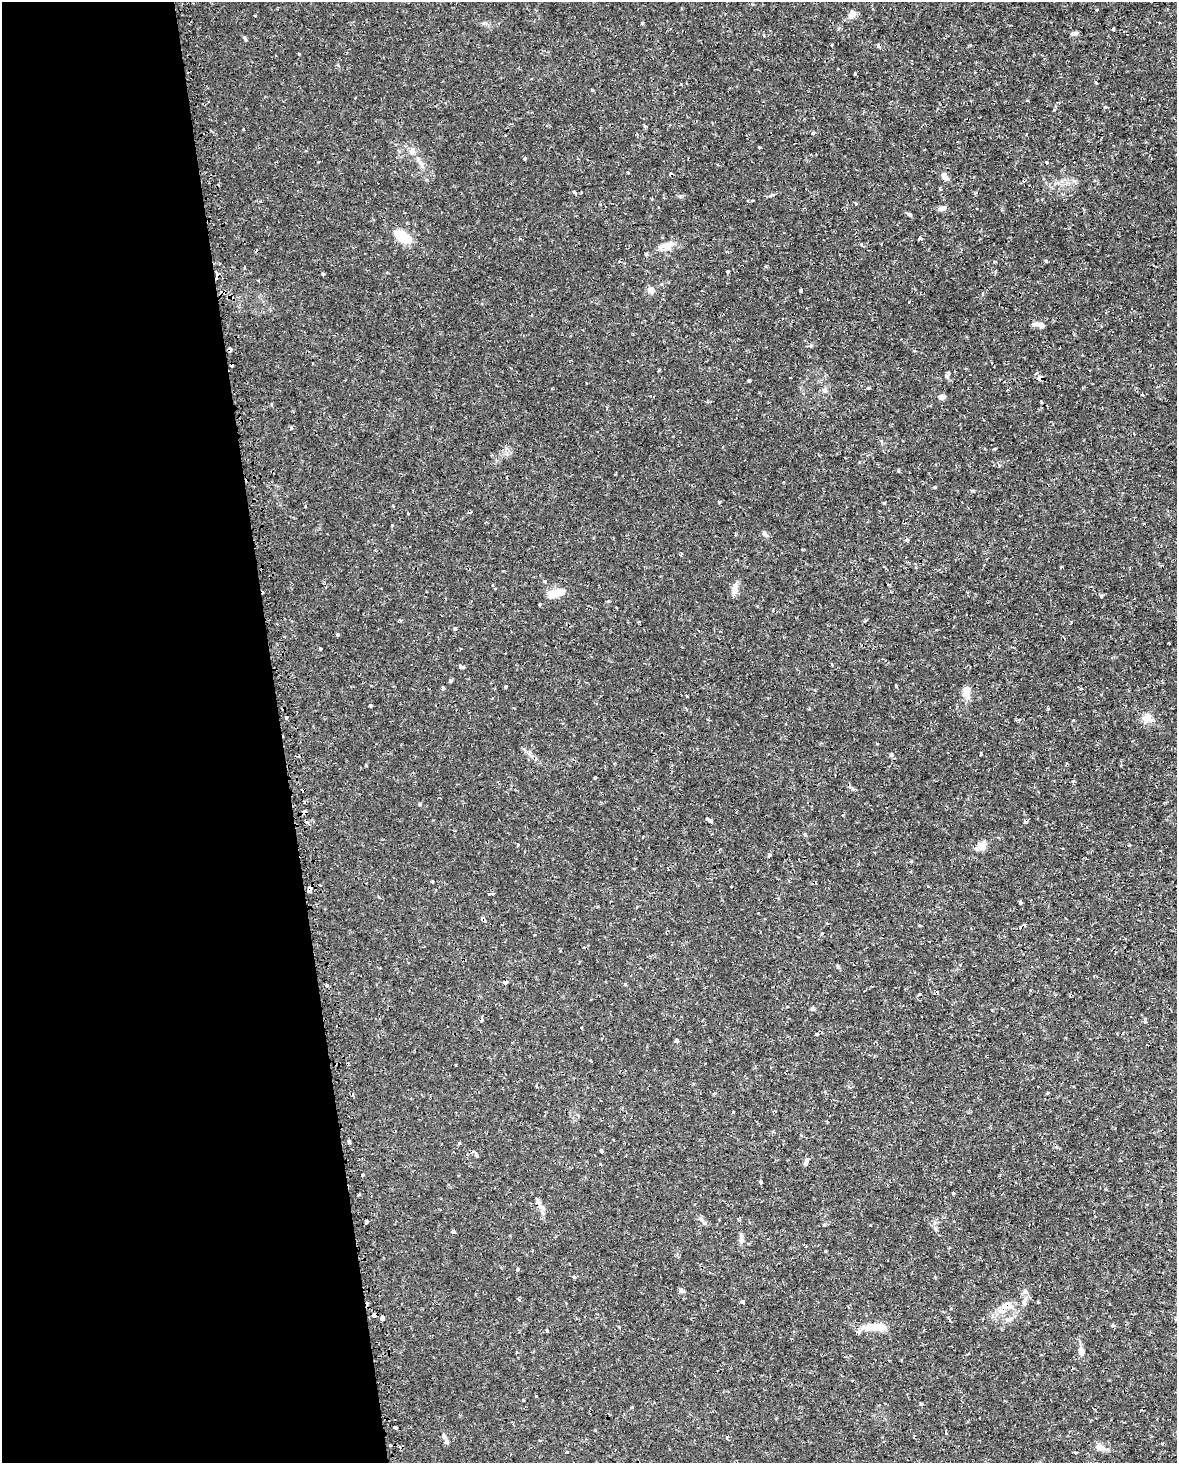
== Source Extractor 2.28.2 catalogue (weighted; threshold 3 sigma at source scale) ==
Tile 5 of 4 x 3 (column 1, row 2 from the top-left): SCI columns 20-1194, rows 1542-3002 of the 4740 x 4499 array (HDU 1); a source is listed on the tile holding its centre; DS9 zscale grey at full resolution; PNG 1179 x 1465 px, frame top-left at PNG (2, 2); no overlay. Shown black and unused: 24% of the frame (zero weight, under 2 of 3 exposures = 3% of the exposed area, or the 3 px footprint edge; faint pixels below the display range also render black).
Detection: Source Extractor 2.28.2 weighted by HDU 2 'WHT'; one run over the whole footprint, this tile lists its part. Background 0.0102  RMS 0.0013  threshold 0.0058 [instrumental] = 3 sigma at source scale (4.5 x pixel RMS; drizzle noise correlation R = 1.50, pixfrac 1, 0.0396/0.0396 arcsec/px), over >= 5 px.
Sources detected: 159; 25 cosmic-ray / hot-pixel residue — not listed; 2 inside a brighter listed object's ellipse — not listed separately; the other 132 listed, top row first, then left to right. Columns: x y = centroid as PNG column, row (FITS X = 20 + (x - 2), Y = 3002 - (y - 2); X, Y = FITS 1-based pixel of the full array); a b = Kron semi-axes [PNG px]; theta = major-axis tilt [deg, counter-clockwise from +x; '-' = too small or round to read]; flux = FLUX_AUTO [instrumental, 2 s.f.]
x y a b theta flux
1151 2 3 3 - 0.23
852 13 9 7 67 0.79
255 16 3 2 - 0.28
642 24 4 3 - 0.13
1073 33 8 6 25 0.34
764 35 4 3 - 0.13
245 39 8 3 -63 0.18
299 54 3 2 - 0.12
1095 82 4 3 - 0.16
1054 110 4 4 - 0.19
243 129 3 3 - 0.32
813 133 4 4 - 0.18
759 147 3 3 - 0.34
412 151 10 7 73 0.59
524 159 4 3 - 0.19
1047 162 3 3 - 0.22
421 164 15 5 -63 0.62
944 176 10 6 -50 0.7
575 192 5 3 - 0.19
855 204 3 3 - 0.26
943 208 11 5 1 0.43
910 215 4 3 - 0.61
403 237 17 9 -31 3.4
918 239 3 3 - 2.4
668 245 19 9 12 1.3
646 254 4 3 - 0.16
728 272 3 3 - 0.25
323 274 3 3 - 0.22
651 290 9 8 - 0.6
982 294 4 3 - 0.15
909 302 3 2 - 0.12
1036 324 15 5 -4 0.57
946 376 6 5 - 0.24
790 377 3 2 - 0.11
1040 378 6 5 - 0.92
749 381 4 3 - 0.51
868 388 3 3 - 0.33
825 390 7 5 -22 0.3
1142 395 3 3 - 0.13
942 397 6 5 - 0.74
1041 402 3 3 - 0.12
995 448 3 3 - 0.27
899 470 3 3 - 0.24
719 502 4 4 - 0.14
884 503 4 4 - 0.13
408 513 3 2 - 0.095
392 525 3 3 - 0.11
764 534 7 6 - 0.33
545 581 3 3 - 0.44
735 589 16 8 83 0.75
556 593 19 9 15 1.9
1101 595 4 3 - 0.24
609 601 4 3 - 0.15
539 605 3 3 - 0.28
616 607 3 2 - 0.092
400 620 4 3 - 0.19
639 621 4 2 - 0.13
455 628 3 3 - 0.21
337 634 5 3 - 0.14
1169 643 3 3 - 0.16
320 649 4 2 - 0.11
832 664 4 2 - 0.11
461 666 9 3 0 0.23
451 681 4 3 - 0.35
896 685 5 2 - 0.13
505 686 3 3 - 0.22
443 688 3 3 - 0.34
966 692 15 8 84 1.3
370 705 3 3 - 0.23
685 708 4 3 - 0.16
286 718 3 3 - 0.27
1147 718 11 10 - 1.3
981 754 3 2 - 0.15
891 755 5 4 - 0.23
595 777 3 2 - 0.12
419 804 5 3 - 0.13
305 812 4 4 - 0.74
709 820 6 3 -25 0.58
518 845 3 3 - 0.18
982 846 12 9 48 1
769 855 4 4 - 0.2
911 861 5 3 - 0.13
432 882 3 2 - 0.14
320 885 3 2 - 0.12
928 887 3 2 - 0.14
309 889 6 4 69 1.5
491 893 6 3 8 0.29
379 897 5 3 - 0.12
1020 902 4 3 - 0.31
960 964 3 3 - 0.15
380 968 3 2 - 0.092
505 982 4 3 - 0.92
625 984 4 3 - 0.12
327 985 4 3 - 0.35
812 1009 5 5 - 0.24
817 1034 5 4 - 0.2
677 1041 4 3 - 0.69
456 1064 3 3 - 0.29
349 1141 4 3 - 0.4
601 1150 4 4 - 0.53
806 1162 9 5 69 0.37
362 1175 3 3 - 0.44
760 1182 3 3 - 0.51
953 1193 3 3 - 0.14
542 1207 13 4 -33 0.48
701 1219 6 5 - 0.29
366 1222 4 3 - 0.51
824 1225 4 4 - 0.2
453 1231 5 4 - 0.19
741 1240 9 7 -78 0.44
749 1243 3 3 - 0.15
517 1269 3 3 - 0.42
574 1277 4 4 - 0.2
682 1291 8 5 -27 0.27
1025 1291 6 5 - 0.3
742 1302 4 3 - 0.26
1006 1305 17 10 10 1.4
374 1315 5 4 - 0.62
382 1318 4 4 - 0.95
1113 1325 4 4 - 0.22
875 1327 28 8 1 2.9
547 1330 4 3 - 0.14
1081 1352 10 7 -76 0.72
968 1354 4 3 - 0.11
523 1400 3 3 - 0.15
395 1427 4 3 - 0.61
946 1433 3 3 - 0.1
445 1439 15 4 -65 0.46
390 1445 3 3 - 0.32
1099 1447 9 8 - 0.58
567 1452 4 3 - 0.11
1076 1453 4 3 - 0.1
Overlapping masked pixels (flux is a lower limit): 6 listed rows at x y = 1040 378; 305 812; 309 889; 505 982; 1006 1305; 374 1315
Isophote crosses this tile's border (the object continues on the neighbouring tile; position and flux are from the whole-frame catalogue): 1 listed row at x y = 1151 2
Unlisted compact peaks at least as high as the median listed source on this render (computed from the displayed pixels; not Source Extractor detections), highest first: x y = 1046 261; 801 290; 680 196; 592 90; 935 487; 1105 107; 919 994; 861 244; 772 195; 536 1396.